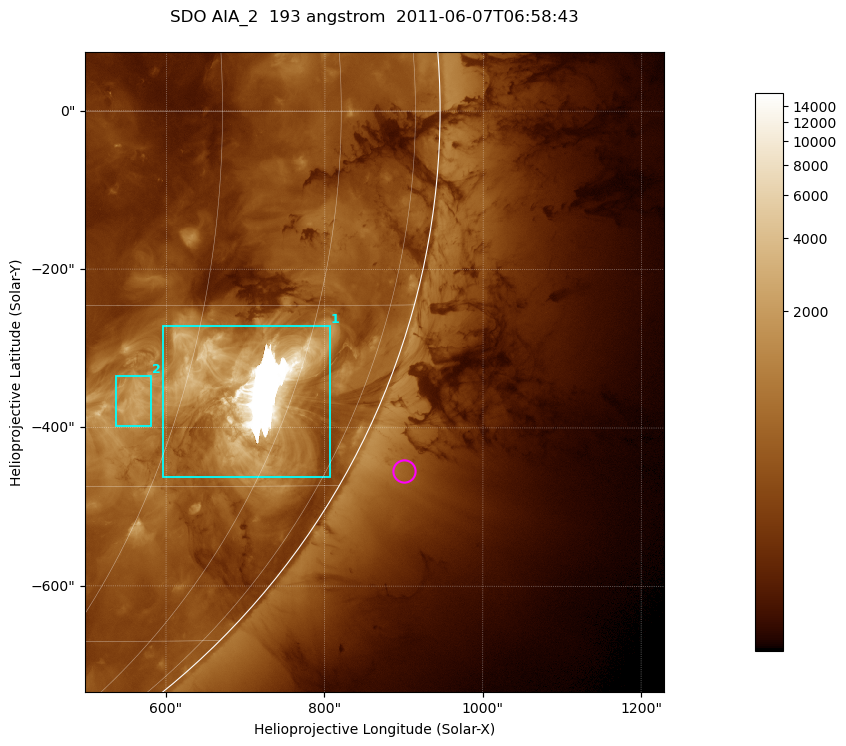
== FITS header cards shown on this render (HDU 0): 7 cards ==
TELESCOP= 'SDO     '           /
INSTRUME= 'AIA_2   '           /
WAVELNTH=                  193 /
WAVEUNIT= 'angstrom'           /
DATE-OBS= '2011-06-07T06:58:43.84' /
CTYPE1  = 'HPLN-TAN'           /
CTYPE2  = 'HPLT-TAN'           /

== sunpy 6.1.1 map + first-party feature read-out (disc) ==
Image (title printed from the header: SDO AIA_2  193 angstrom  2011-06-07T06:58:43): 1217 x 1345 px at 0.601 arcsec/px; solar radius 945 arcsec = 1574 px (partial field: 10% of the solar disc is inside the frame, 48% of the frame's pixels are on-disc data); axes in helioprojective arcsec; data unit not stated in the header (colour bar unlabelled)
Orientation: roll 0.0578 deg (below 1 deg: not rotated)
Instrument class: DISC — disc imager (sunpy class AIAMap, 193 A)
Bright regions (active regions / flare kernels): reference = the on-disc median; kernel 11 px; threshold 5 sigma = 1222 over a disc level ~398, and >= 1.15x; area >= 1636 px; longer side >= 15 px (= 9 arcsec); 2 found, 2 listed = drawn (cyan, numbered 1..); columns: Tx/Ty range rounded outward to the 2 arcsec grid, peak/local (2 s.f.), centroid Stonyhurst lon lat
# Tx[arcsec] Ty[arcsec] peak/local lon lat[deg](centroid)
1 594..808 -464..-270 41 +53 -22
2 536..582 -398..-334 6.1 +40 -23
Off-limb structures (1.02-1.3 R_sun): pedestal 6 subtracted; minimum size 400 px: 11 found; the strongest spans PA ~240..245 deg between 1.02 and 1.21 R_sun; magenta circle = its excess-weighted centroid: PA ~245 deg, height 1.07 R_sun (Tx ~900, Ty ~-454 arcsec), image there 1.7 x the reference